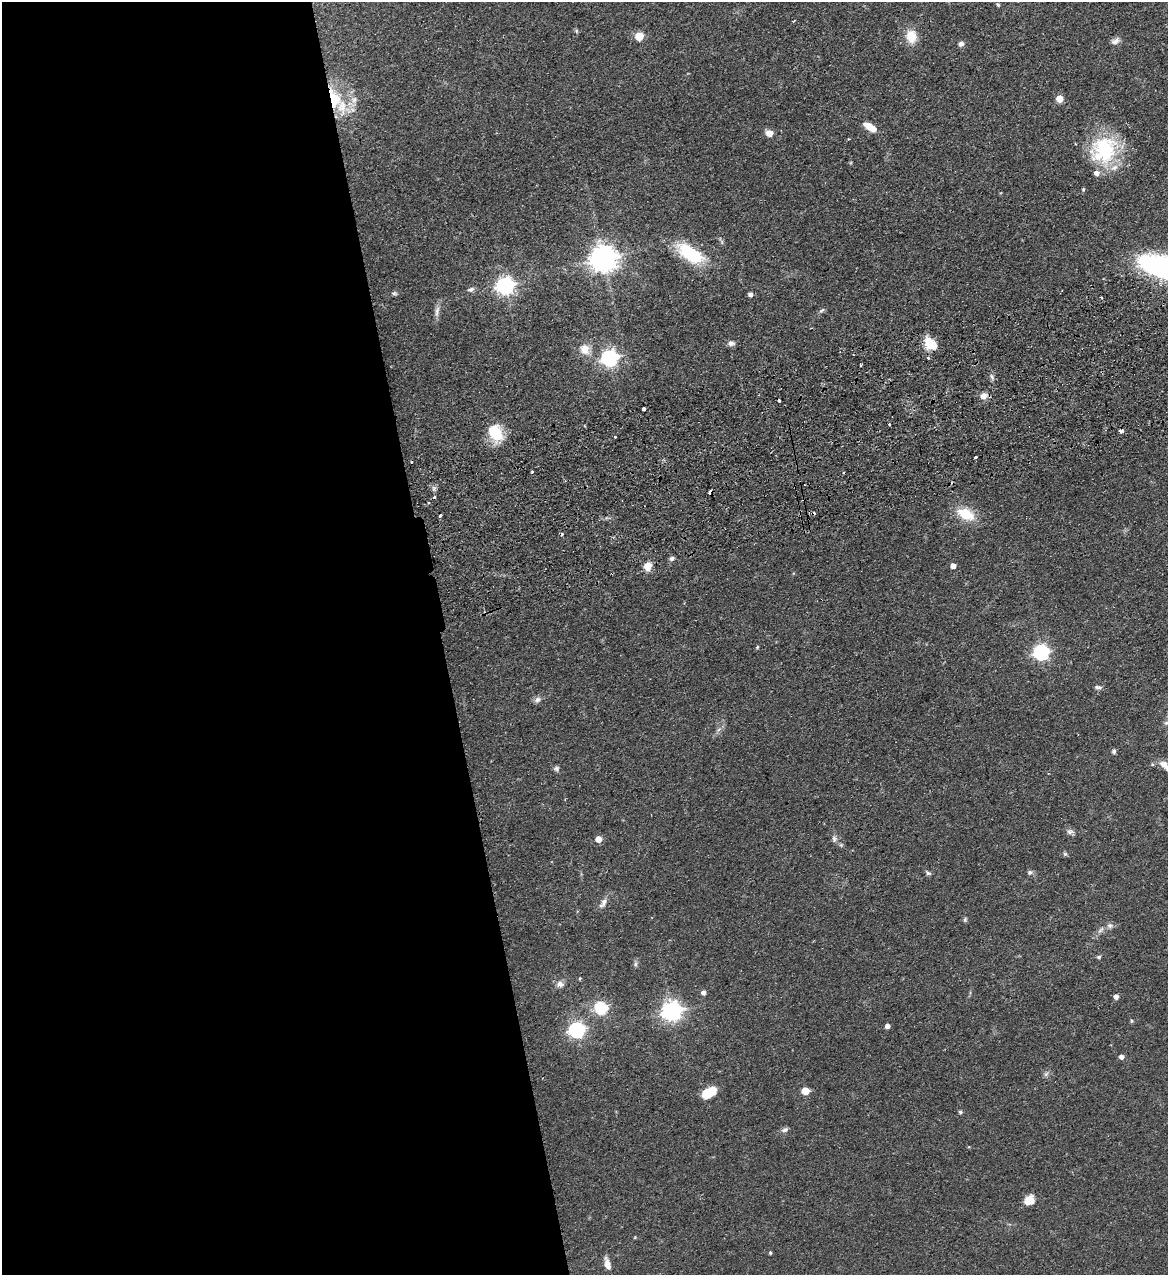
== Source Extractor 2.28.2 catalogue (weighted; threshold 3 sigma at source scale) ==
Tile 9 of 4 x 4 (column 1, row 3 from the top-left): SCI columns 164-1329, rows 1330-2602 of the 5107 x 5203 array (HDU 1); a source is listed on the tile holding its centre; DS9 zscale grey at full resolution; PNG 1170 x 1277 px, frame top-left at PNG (2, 2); no overlay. Shown black and unused: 38% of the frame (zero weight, under 2 of 3 exposures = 3% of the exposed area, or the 3 px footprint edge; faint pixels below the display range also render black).
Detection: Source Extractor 2.28.2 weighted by HDU 2 'WHT'; one run over the whole footprint, this tile lists its part. Background 0.0555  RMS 0.005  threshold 0.0226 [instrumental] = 3 sigma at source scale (4.5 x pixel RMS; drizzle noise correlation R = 1.50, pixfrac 1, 0.05/0.05 arcsec/px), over >= 5 px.
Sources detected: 94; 8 cosmic-ray / hot-pixel residue — not listed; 3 inside a brighter listed object's ellipse — not listed separately; the other 83 listed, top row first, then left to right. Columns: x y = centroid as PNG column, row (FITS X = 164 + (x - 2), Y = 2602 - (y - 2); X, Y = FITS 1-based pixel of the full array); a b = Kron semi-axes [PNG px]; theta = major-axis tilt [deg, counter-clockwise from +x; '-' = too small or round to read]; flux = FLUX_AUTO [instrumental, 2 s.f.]
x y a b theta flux
998 5 6 4 -53 0.66
576 31 6 4 -89 0.69
639 36 5 5 - 16
911 36 14 11 -83 9.1
1115 41 12 7 21 2.1
961 44 7 6 - 1.8
334 99 28 16 -74 20
1060 99 5 5 - 9.5
354 100 10 8 71 2.9
870 127 15 7 -33 6.7
769 133 7 6 - 4.6
1104 150 37 32 51 36
1083 189 5 4 - 0.59
690 253 38 17 -34 24
603 258 9 8 - 580
1165 267 53 22 -13 100
505 286 7 7 - 190
471 289 9 5 21 1.5
394 293 7 5 0 0.93
750 294 4 4 - 1.9
1101 298 3 2 - 0.74
822 310 9 5 31 1
437 311 18 6 82 2.6
731 343 9 7 -7 1.9
930 343 16 10 -42 10
585 349 14 12 -69 6
609 358 7 7 - 150
928 358 3 3 - 0.88
860 365 3 2 - 0.66
992 376 8 4 -81 1.2
984 396 8 8 - 3.3
644 409 3 3 - 8.3
889 424 3 2 - 0.6
1121 431 5 3 - 1.2
495 432 21 17 -63 14
615 437 3 2 - 0.56
975 457 3 3 - 2.3
532 472 3 3 - 1.3
710 492 4 3 - 3.4
966 514 22 13 -26 13
440 515 4 2 - 0.68
672 558 7 5 46 1.4
648 566 9 8 - 5.2
953 566 5 4 - 3.2
757 647 4 3 - 0.59
1041 652 7 6 - 120
1098 687 10 5 -12 1.2
537 700 9 7 29 1.9
1166 723 7 5 19 1.1
1114 751 6 5 - 1.1
1164 765 15 7 -43 3.9
556 768 8 6 15 1.2
1070 832 9 7 3 1.7
834 838 9 7 -90 1.6
598 839 5 5 - 5.4
841 845 6 4 -44 0.76
1065 854 5 5 - 0.85
1030 872 7 6 - 1.2
928 873 8 5 -32 1
603 903 17 7 60 2.7
965 919 7 5 70 0.77
1110 925 9 7 11 1.7
1101 930 12 4 48 1.7
1099 957 5 4 - 0.78
635 964 6 5 - 0.98
580 978 4 3 - 0.48
560 984 11 8 4 2.4
703 992 5 5 - 2
1116 997 5 4 - 2.3
601 1008 6 6 - 54
672 1011 8 7 - 260
1131 1021 6 4 -90 0.57
887 1026 5 4 - 2.2
577 1030 7 6 - 130
1121 1057 5 5 - 2
1046 1074 8 5 45 1.1
805 1091 5 5 - 10
709 1093 15 9 28 11
960 1112 5 4 - 0.92
784 1130 9 6 23 1.5
1029 1200 12 10 35 5.5
770 1253 3 3 - 1.3
607 1264 13 6 -75 3.9
Overlapping masked pixels (flux is a lower limit): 2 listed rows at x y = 334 99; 710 492
Isophote crosses this tile's border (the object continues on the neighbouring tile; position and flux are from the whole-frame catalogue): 3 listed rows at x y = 1165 267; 1166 723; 1164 765